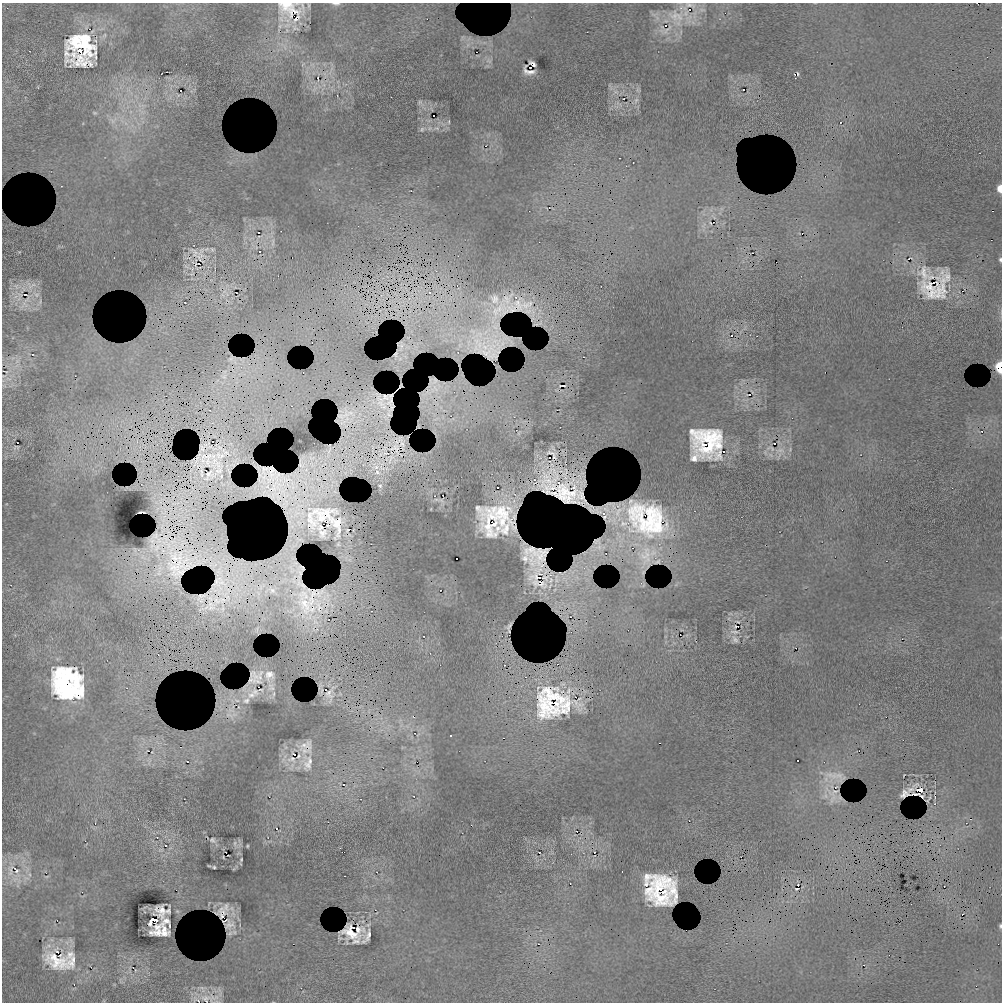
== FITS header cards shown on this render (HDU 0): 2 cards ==
NAXIS1  =                 1000 / length of data axis 1
NAXIS2  =                 1000 / length of data axis 2

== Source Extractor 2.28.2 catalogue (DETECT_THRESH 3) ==
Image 1000 x 1000 px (HDU 0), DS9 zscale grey, 1 PNG px = 1 image px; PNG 1004 x 1004 px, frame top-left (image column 1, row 1000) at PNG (2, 3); no overlay
Background 787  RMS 19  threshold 55.6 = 3 sigma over >= 5 px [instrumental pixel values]
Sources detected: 183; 71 with non-positive FLUX_AUTO (blend fragments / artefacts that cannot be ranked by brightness) are not listed; the other 112 listed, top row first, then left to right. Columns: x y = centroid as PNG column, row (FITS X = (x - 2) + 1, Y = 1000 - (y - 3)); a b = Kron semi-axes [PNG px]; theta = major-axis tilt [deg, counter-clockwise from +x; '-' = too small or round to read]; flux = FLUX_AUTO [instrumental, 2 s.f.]
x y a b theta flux
336 4 11 4 -4 3800
690 5 24 9 -7 14000
676 16 28 20 -17 45000
90 29 4 2 - 840
667 30 25 7 43 17000
80 51 4 3 - 140000
489 61 9 5 -24 4200
530 67 2 2 - 15000
528 71 12 7 -20 8200
798 73 4 2 - 1500
318 78 4 2 - 2100
743 90 2 2 - 1200
181 91 2 2 - 630
616 92 11 5 -21 5400
337 95 2 2 - 720
624 99 3 2 - 1900
420 102 9 8 - 4300
113 120 13 7 41 8600
449 122 8 4 82 2200
437 128 8 5 -23 4300
422 129 9 7 59 3800
1000 188 6 4 -89 16000
549 208 2 2 - 710
713 222 2 2 - 310
259 232 3 2 - 1300
273 242 12 2 78 2400
19 252 5 4 - 1200
753 253 3 2 - 1000
1000 259 5 4 - 2200
199 264 2 2 - 1100
933 283 5 2 - 2500
31 286 18 7 31 10000
236 293 2 2 - 540
25 295 23 11 -68 28000
36 295 11 7 -30 7300
495 299 9 7 -51 9800
185 302 2 2 - 670
732 335 2 2 - 900
231 359 4 3 - 1700
4 371 8 3 -17 2300
435 380 4 3 - 1700
562 386 6 2 3 1800
749 394 7 2 5 1900
213 442 2 2 - 480
707 442 29 25 -37 130000
774 443 3 2 - 620
16 447 6 4 8 1500
770 448 17 7 -10 12000
780 450 17 8 6 13000
329 451 6 2 70 1700
387 453 6 2 -1 3200
312 458 13 6 11 9000
550 458 2 2 - 370
695 458 9 7 17 8300
376 467 6 3 9 3500
377 472 12 8 -38 12000
209 473 11 5 52 9100
380 486 7 6 - 3500
498 488 2 2 - 910
443 495 2 2 - 410
494 524 7 3 32 6100
658 525 23 13 70 57000
155 536 5 4 - 3900
525 558 10 9 - 6300
561 573 4 2 - 780
570 617 2 2 - 670
329 620 2 2 - 610
737 621 4 2 - 1400
737 627 5 2 - 1400
735 632 11 4 -2 4400
680 634 2 2 - 220
735 639 7 4 -58 4100
67 683 25 21 -48 66000
271 687 14 7 -58 7800
251 695 13 10 29 10000
246 701 10 8 16 6300
229 715 5 2 - 1800
451 736 2 2 - 1100
149 751 14 4 -20 4200
294 754 4 2 - 1100
299 756 6 4 59 1800
292 759 16 10 -7 14000
307 763 12 8 85 13000
343 784 2 2 - 750
919 790 4 3 - 93000
825 796 8 6 -83 5200
840 797 5 2 - 1400
213 840 8 6 -44 2800
235 843 9 5 85 3200
247 846 3 2 - 1100
161 850 8 4 8 2200
539 852 2 2 - 1300
594 852 2 2 - 730
241 859 4 2 - 1300
209 866 5 3 - 1000
214 867 3 3 - 1700
14 868 8 3 -37 2700
11 870 21 8 82 14000
17 871 7 5 51 2700
30 875 6 4 -71 2400
797 889 4 2 - 830
226 907 10 4 -86 4400
154 920 4 4 - 150000
1000 926 5 3 - 1900
354 928 7 3 -20 37000
356 941 16 7 2 7400
57 951 14 8 -62 12000
70 955 13 10 47 10000
57 961 43 24 -24 63000
72 962 22 13 72 18000
202 988 7 4 -18 2900
197 1000 16 7 -32 6400
At the frame edge (FLAGS 8, measured only in part): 6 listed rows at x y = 336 4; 1000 188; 1000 259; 4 371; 1000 926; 197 1000
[71 non-positive-flux detections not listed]